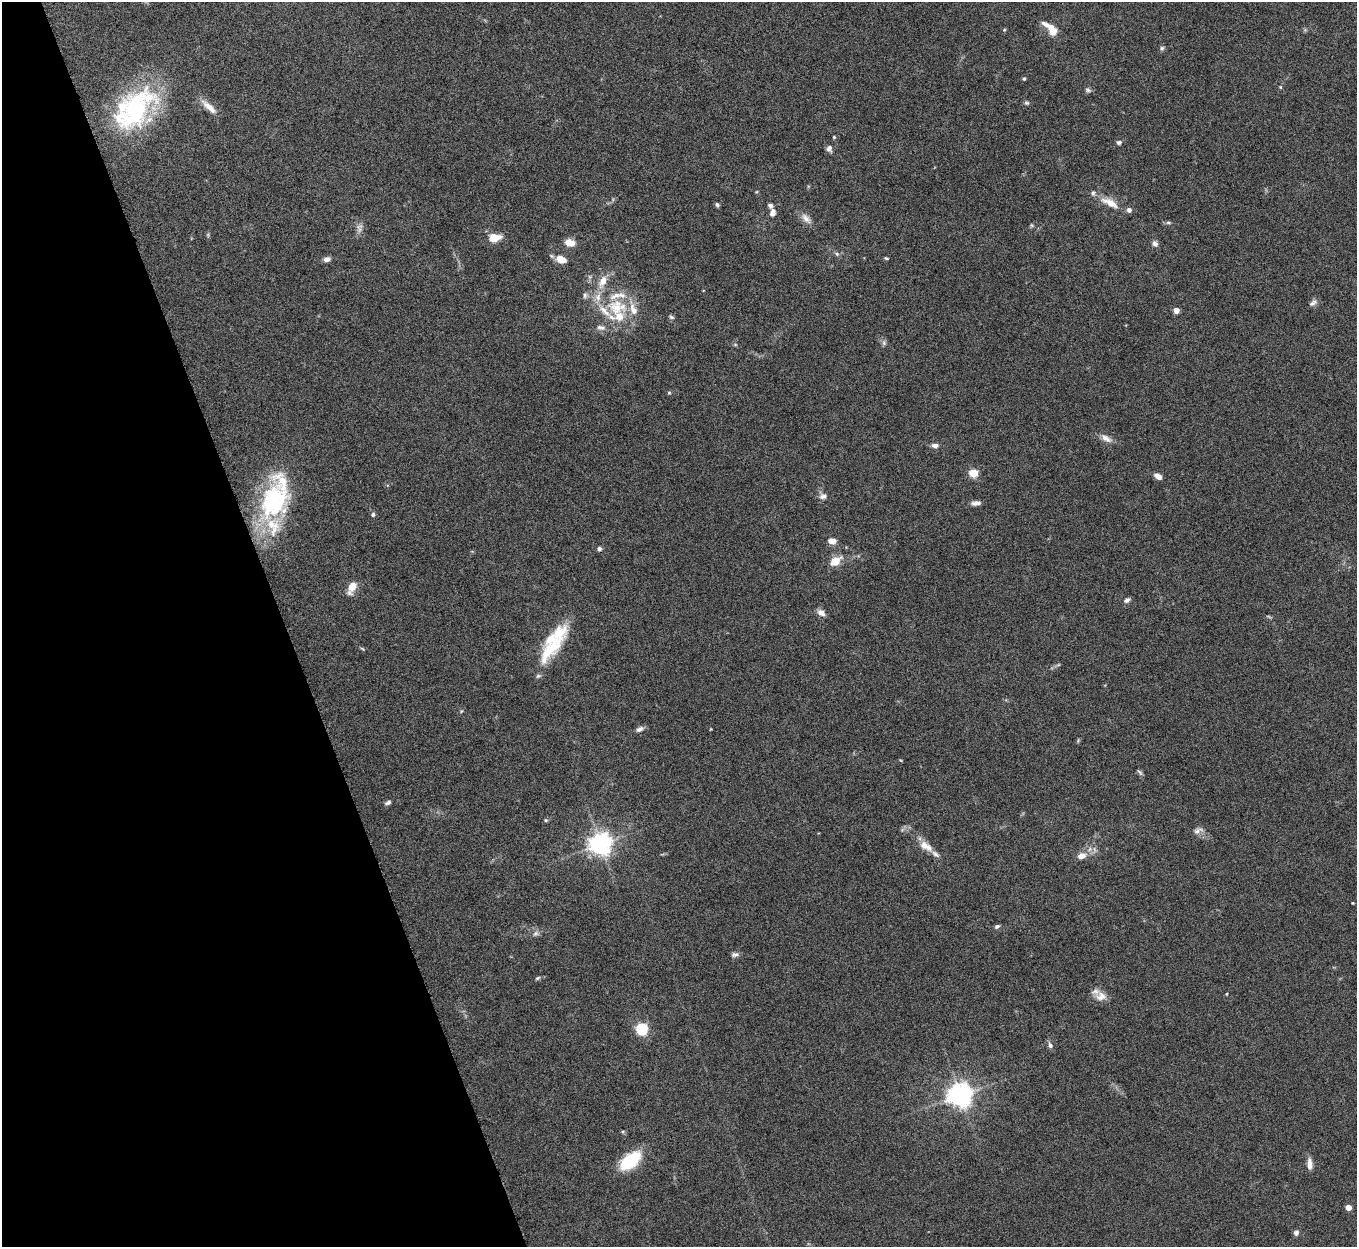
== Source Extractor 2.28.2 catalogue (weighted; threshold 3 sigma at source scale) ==
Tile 5 of 4 x 4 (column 1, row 2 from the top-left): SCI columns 2-1356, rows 2641-3885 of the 5424 x 5404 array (HDU 1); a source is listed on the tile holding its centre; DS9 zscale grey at full resolution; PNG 1359 x 1249 px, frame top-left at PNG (2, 2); no overlay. Shown black and unused: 21% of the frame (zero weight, under 5 of 10 exposures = <1% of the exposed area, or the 3 px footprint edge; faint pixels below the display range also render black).
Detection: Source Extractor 2.28.2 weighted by HDU 2 'WHT'; one run over the whole footprint, this tile lists its part. Background 0.161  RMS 0.0059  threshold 0.0241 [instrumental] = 3 sigma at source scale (4.09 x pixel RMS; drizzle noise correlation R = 1.36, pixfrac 0.8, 0.05/0.05 arcsec/px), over >= 5 px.
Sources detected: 92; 2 too faint to see at this stretch — not listed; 15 inside a brighter listed object's ellipse — not listed separately; the other 75 listed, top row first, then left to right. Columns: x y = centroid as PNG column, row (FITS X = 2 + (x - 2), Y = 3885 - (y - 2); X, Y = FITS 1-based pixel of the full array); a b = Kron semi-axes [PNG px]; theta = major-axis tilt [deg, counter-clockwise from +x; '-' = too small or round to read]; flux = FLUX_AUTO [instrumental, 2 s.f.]
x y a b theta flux
1004 30 5 4 - 0.62
1052 30 11 5 -46 21
1162 48 7 6 - 1.2
1024 79 5 4 - 0.76
1280 87 5 4 - 0.58
1088 90 9 6 -16 1.4
1027 103 7 5 -28 1.1
209 107 26 7 -42 5.8
135 109 61 33 48 78
834 137 4 4 - 0.58
1119 142 7 5 7 1.5
829 148 8 6 -84 2.4
1110 203 26 9 -26 8.5
717 205 5 4 - 1.2
773 212 10 7 76 2.8
806 218 17 9 -46 4
1168 223 8 4 -8 1
1032 225 6 5 - 0.73
359 228 14 8 84 3
495 238 16 10 9 6.7
570 243 11 7 -11 6.2
1155 244 8 7 - 2
837 254 7 6 - 1.2
886 258 6 3 -18 0.66
327 259 9 6 16 2.3
561 259 10 7 -18 7.2
603 281 17 9 66 7.3
585 295 9 5 82 1.5
1313 303 12 6 36 2
617 307 33 26 -7 29
1176 310 4 4 - 6.9
671 317 8 5 -33 1.1
884 343 8 6 -76 1.5
669 392 5 4 - 0.68
1106 438 16 8 -30 3.8
935 446 8 6 -8 2.4
973 473 5 5 - 24
1158 476 8 5 -28 3.4
823 496 11 8 6 2.6
274 501 49 34 73 70
976 503 10 5 7 2.8
373 515 6 5 - 1.2
831 541 8 6 -1 4.5
599 549 6 5 - 1.3
835 561 12 7 33 8.9
352 587 14 8 63 6.6
1127 600 8 5 33 1.6
821 613 10 7 -40 3.1
554 645 57 16 53 28
362 649 6 3 -43 0.6
1058 665 6 4 19 0.74
461 711 5 4 - 0.62
639 729 10 6 27 2.1
1078 741 7 3 85 0.57
1140 772 9 5 -51 1.1
388 802 8 5 33 1.5
546 820 5 4 - 0.73
1198 831 15 7 23 2.6
600 844 7 7 - 440
926 846 21 10 -33 6.8
1082 856 11 7 13 4.4
1352 903 3 2 - 0.51
997 926 7 5 31 1.2
535 933 9 6 39 1.8
735 954 10 6 5 1.7
537 978 7 4 27 0.87
1226 994 4 3 - 0.44
1101 996 16 13 -3 5.5
642 1029 5 5 - 71
1050 1045 8 6 -69 1.9
960 1095 7 7 - 520
630 1161 25 14 39 25
1310 1164 14 6 -87 3.7
1348 1207 4 4 - 7.1
1296 1233 6 6 - 1.9